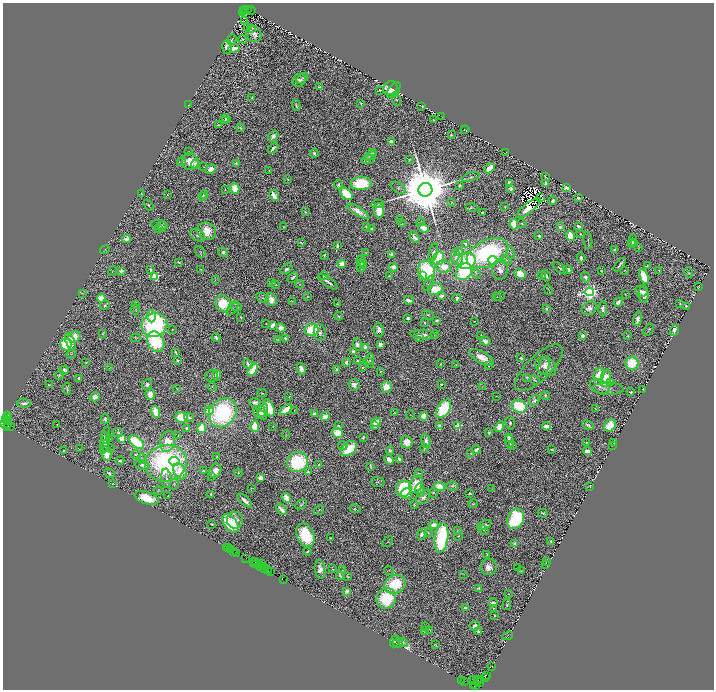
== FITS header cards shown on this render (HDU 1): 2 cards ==
NAXIS1  =                 1423
NAXIS2  =                 1375

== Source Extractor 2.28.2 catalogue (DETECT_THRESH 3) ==
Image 1423 x 1375 px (HDU 1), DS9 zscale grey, zoomed out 1/2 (1 PNG px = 2 x 2 image px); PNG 716 x 692 px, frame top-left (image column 2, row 1374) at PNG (3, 3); each listed source drawn as its Kron ellipse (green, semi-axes under 4 px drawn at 4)
Background 0.795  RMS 0.033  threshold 0.0977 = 3 sigma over >= 5 px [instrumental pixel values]
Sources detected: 820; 104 cannot appear on this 1/2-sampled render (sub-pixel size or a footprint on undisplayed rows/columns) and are neither listed nor drawn; of the other 716, the 500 brightest by FLUX_AUTO listed and drawn (216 fainter detections omitted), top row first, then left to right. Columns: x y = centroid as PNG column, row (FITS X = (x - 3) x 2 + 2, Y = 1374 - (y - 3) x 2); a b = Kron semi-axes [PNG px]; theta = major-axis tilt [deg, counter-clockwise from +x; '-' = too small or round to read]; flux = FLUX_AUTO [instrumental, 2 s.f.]
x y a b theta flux
248 9 2 2 - 1100
244 10 2 2 - 590
246 10 3 2 - 610
251 10 4 2 - 230
242 12 2 1 - 160
245 20 2 1 - 3.5
248 27 2 1 - 65
252 29 2 1 - 3.8
254 34 8 7 - 41
243 39 5 3 - 11
232 40 5 3 - 7.8
227 47 7 4 87 30
234 48 5 3 - 70
302 78 7 4 36 14
299 80 7 6 - 26
319 87 4 3 - 7.5
390 88 7 6 - 150
379 90 4 2 - 6.1
394 90 9 5 56 87
252 98 3 2 - 6.5
397 100 6 2 -70 6.8
361 103 4 3 - 5.9
189 105 3 3 - 3.7
296 105 6 2 -72 10
422 106 2 1 - 3.4
442 117 4 1 - 3.3
226 118 5 2 - 8.9
433 120 2 2 - 9
225 121 3 3 - 12
218 125 3 2 - 4.2
240 128 4 3 - 9
464 129 3 1 - 4.4
466 130 3 2 - 4.5
451 135 3 3 - 11
273 136 6 4 50 41
391 141 4 3 - 25
273 148 6 2 45 24
188 151 4 3 - 5.2
314 153 4 3 - 22
372 153 3 2 - 6.6
505 153 2 2 - 4
370 156 7 3 26 14
368 160 6 4 11 26
409 160 4 3 - 6.4
181 162 4 2 - 3.8
190 162 8 8 - 110
236 163 4 3 - 14
195 164 4 4 - 30
204 167 3 2 - 3.5
489 168 6 3 45 130
211 169 5 4 - 61
269 170 4 3 - 4.2
471 177 9 3 17 15
545 177 3 2 - 4.3
288 179 2 2 - 6.4
361 183 10 7 2 410
509 183 4 3 - 20
546 183 4 3 - 32
338 185 4 3 - 15
460 186 3 3 - 18
567 187 3 3 - 86
235 188 6 4 -74 170
398 188 8 4 -33 17
511 188 4 3 - 34
225 190 2 2 - 6.6
425 190 7 7 - 88000
141 193 2 2 - 8
167 194 3 2 - 4.7
346 194 7 5 -44 260
204 195 4 2 - 5.7
274 195 6 3 -60 110
203 196 4 3 - 7.1
540 197 3 2 - 8
578 198 3 2 - 11
553 201 4 3 - 17
451 202 3 2 - 4.4
377 204 6 3 8 13
148 205 6 2 -55 8
471 207 6 3 -2 7.3
505 207 2 2 - 4.5
529 208 15 4 37 160
358 211 13 4 -32 71
379 211 7 5 90 140
305 212 3 2 - 5.6
482 212 2 2 - 7.9
400 220 3 2 - 6
421 222 4 2 - 4.8
402 224 4 2 - 3.3
514 224 5 3 - 140
522 224 5 3 - 7.8
159 225 8 5 -11 18
162 226 5 4 - 8
367 226 2 2 - 19
579 226 4 2 - 25
284 227 3 3 - 5.8
560 227 4 3 - 18
424 228 5 4 - 100
159 229 3 3 - 5.5
371 229 4 4 - 13
207 231 10 8 -19 170
581 234 2 2 - 6.4
198 235 8 5 -28 35
539 236 2 2 - 18
570 236 5 4 - 140
415 237 6 3 -50 37
126 239 4 3 - 43
588 241 8 2 -83 9.5
632 241 7 3 79 17
301 243 3 2 - 9.2
632 243 4 3 - 9.1
635 243 2 2 - 3.4
466 244 2 2 - 24
337 245 3 2 - 17
639 247 3 1 - 3.5
105 250 5 2 - 3.8
614 250 3 2 - 9.3
459 251 3 2 - 44
200 252 6 4 -56 7.9
223 252 5 4 - 22
366 253 3 3 - 4.7
433 253 9 3 76 20
488 253 22 13 24 1000
511 253 6 3 -78 9.6
391 254 3 3 - 29
324 255 3 2 - 6.7
581 257 5 2 - 33
438 258 7 5 72 430
457 258 7 5 -61 55
506 260 5 4 - 8.6
466 261 9 8 - 400
493 261 5 4 - 62
179 262 3 2 - 9.7
362 262 6 2 -53 15
342 264 4 4 - 87
620 265 8 2 51 21
361 266 7 2 -87 22
364 266 3 2 - 6.7
647 266 3 2 - 5.2
393 267 4 4 - 47
444 267 7 6 - 100
560 268 9 3 -33 15
201 269 3 3 - 9.3
286 269 7 4 34 17
500 269 10 8 84 54
568 269 4 2 - 49
150 270 3 3 - 16
625 270 2 2 - 7.1
113 271 5 4 - 6
121 271 3 3 - 36
427 271 10 8 -66 590
602 271 3 2 - 5
659 271 3 2 - 4.2
464 272 9 7 45 480
689 273 5 3 - 7.8
476 274 5 2 - 6.7
520 274 6 4 -37 160
423 275 4 3 - 71
541 275 3 3 - 16
155 276 3 3 - 560
324 276 5 3 - 8.3
389 276 2 2 - 4.1
546 276 6 2 -63 15
293 277 6 3 42 17
585 277 5 4 - 24
644 277 7 4 -71 240
215 280 3 3 - 4
271 282 4 2 - 4.6
328 282 11 2 -35 33
429 283 8 4 63 15
275 284 3 2 - 6.7
300 284 4 3 - 6.5
698 287 3 2 - 5.2
435 289 8 5 14 180
548 290 5 1 - 4.1
641 291 6 5 - 30
589 292 4 4 - 3900
82 293 3 2 - 3.8
625 294 3 2 - 3.6
644 294 8 5 -86 50
441 296 3 3 - 26
500 296 5 2 - 5.8
307 297 3 3 - 6.7
497 297 3 2 - 4.1
101 298 4 4 - 95
262 298 7 3 -28 8.8
457 298 4 3 - 18
271 300 6 5 - 50
409 300 5 2 - 39
292 301 3 3 - 3.8
618 302 4 3 - 60
135 304 3 2 - 3.4
223 304 8 7 - 280
337 304 3 2 - 5.7
680 304 3 2 - 5.5
105 305 5 2 - 11
686 306 4 3 - 14
236 307 5 4 - 12
233 308 8 3 55 10
589 308 8 6 32 43
546 309 4 3 - 9
603 309 7 4 88 35
136 310 5 2 - 5.6
428 315 6 3 -29 10
151 316 6 4 -88 120
339 316 4 3 - 8.2
241 317 4 3 - 9.3
408 318 3 2 - 28
638 319 7 3 77 36
437 320 3 2 - 12
474 321 2 2 - 3.9
425 322 2 2 - 6.5
266 323 2 1 - 3.5
154 325 13 11 20 1000
272 325 4 2 - 68
281 328 5 4 - 52
172 330 2 2 - 7.6
312 330 7 6 - 300
379 330 7 5 -81 45
649 330 6 4 53 8.6
674 330 6 3 64 62
320 333 8 6 -81 27
102 334 2 2 - 4.5
435 334 4 3 - 19
423 335 14 4 -6 35
481 335 3 3 - 5.4
582 336 3 3 - 24
628 336 3 2 - 6.5
74 337 6 5 - 130
216 337 4 3 - 17
136 338 5 4 - 7.9
285 338 3 2 - 33
419 338 4 2 - 5.9
278 339 4 3 - 5.8
70 341 9 4 -70 110
485 341 5 4 - 35
156 342 10 8 -65 600
66 344 6 5 - 300
357 344 6 4 -68 35
380 345 3 3 - 59
366 348 3 2 - 240
353 351 4 3 - 18
176 352 3 2 - 7.4
71 354 5 3 - 6.1
482 358 13 6 -29 100
521 358 3 3 - 21
370 359 5 3 - 26
358 360 4 2 - 16
177 361 3 2 - 9.1
86 362 3 2 - 7.8
346 362 4 2 - 16
368 363 6 3 -48 7.7
632 363 6 6 - 240
248 364 5 4 - 30
441 364 2 1 - 4.2
456 364 4 3 - 5.1
544 365 9 5 70 39
489 366 3 3 - 6.5
546 366 11 8 -32 75
363 367 3 2 - 11
110 368 4 3 - 5.5
539 368 31 12 44 46
253 369 7 3 60 250
301 369 6 3 -74 55
337 369 3 3 - 30
64 370 5 4 - 29
381 371 3 2 - 3.6
59 375 5 3 - 7.7
217 375 5 3 - 59
599 375 7 5 60 130
212 376 6 5 - 14
527 377 4 3 - 6.9
78 378 3 2 - 8.6
606 378 9 5 80 140
535 380 5 3 - 9.3
611 382 4 2 - 3.9
441 384 3 2 - 8.4
49 385 2 2 - 5.2
147 385 5 5 - 21
354 385 6 5 - 43
212 387 4 3 - 5
386 387 6 5 - 100
482 387 3 3 - 3.7
600 387 10 6 -24 35
67 389 6 2 -84 9.9
177 389 2 2 - 5.6
608 389 15 6 -2 36
643 389 2 2 - 3.4
631 392 4 3 - 8.1
262 393 5 2 - 4
150 394 5 4 - 93
545 395 4 3 - 16
496 396 2 2 - 4.3
95 397 5 4 - 58
289 397 4 3 - 4.1
534 400 5 4 - 20
24 403 7 3 -4 32
255 403 6 4 -9 34
519 406 7 6 - 370
269 408 9 5 -70 260
596 408 3 2 - 6
443 409 10 6 56 490
263 410 7 5 67 59
286 410 7 3 38 150
209 411 4 3 - 120
294 411 4 2 - 5.2
156 412 6 4 -73 200
394 412 3 2 - 3.5
222 413 15 13 52 1000
314 413 4 3 - 17
260 414 8 4 -28 33
411 415 5 2 - 3.6
7 416 2 1 - 24
325 416 5 4 - 63
424 416 4 4 - 130
181 417 6 5 - 240
189 417 5 4 - 18
7 418 3 2 - 100
105 419 5 3 - 22
6 420 2 1 - 110
9 422 2 1 - 370
376 422 5 3 - 92
5 423 3 2 - 60
510 423 6 5 - 17
57 424 2 2 - 3.5
8 425 2 2 - 36
588 425 6 2 -25 16
610 425 6 5 - 150
255 426 5 4 - 180
273 426 3 2 - 3.8
338 426 2 2 - 29
375 426 3 2 - 18
439 426 2 2 - 91
458 426 3 3 - 410
546 426 4 2 - 90
9 427 6 1 7 21
499 427 6 4 58 88
186 428 3 2 - 13
202 428 5 4 - 170
489 432 3 3 - 11
118 433 5 4 - 13
338 433 5 5 - 150
286 435 4 3 - 4.5
105 436 4 3 - 12
178 436 3 2 - 3.6
363 437 3 2 - 10
508 437 4 2 - 12
122 438 4 3 - 110
109 439 3 2 - 4.3
105 440 14 4 79 33
167 441 11 7 77 170
426 441 7 3 -76 49
509 441 6 3 -80 32
137 442 9 5 -41 500
407 442 6 6 - 69
586 442 4 3 - 5.3
613 442 2 2 - 3.3
512 445 4 3 - 14
613 445 2 1 - 5
343 446 5 3 - 7.3
108 448 7 4 -14 14
424 448 4 2 - 6.7
79 449 3 2 - 4.9
349 449 9 6 39 310
551 449 3 2 - 8.6
476 450 4 2 - 52
64 451 2 2 - 8.3
390 451 4 4 - 16
587 451 4 3 - 69
471 453 4 2 - 5.5
106 454 7 5 -80 120
136 454 5 4 - 14
217 457 3 2 - 6.7
142 458 5 3 - 7
399 459 4 3 - 32
389 460 5 3 - 130
120 461 4 3 - 16
174 461 5 4 - 80
298 462 11 10 - 550
166 463 21 18 15 1300
142 465 7 4 -16 26
319 465 3 3 - 5.3
371 467 3 2 - 7.7
180 471 8 6 -59 200
203 471 4 3 - 7.8
215 471 7 5 68 56
308 472 2 2 - 43
109 473 5 4 - 19
238 473 4 2 - 7.1
418 474 3 2 - 11
212 477 4 2 - 4.9
166 478 10 5 -85 26
260 478 3 3 - 42
378 482 7 5 -8 13
113 484 3 3 - 8.3
174 484 6 3 64 8.5
416 484 9 6 65 130
452 486 5 4 - 17
590 486 2 2 - 11
439 487 5 4 - 140
251 488 3 2 - 4.3
492 488 3 2 - 3.4
404 489 8 7 - 440
158 490 4 3 - 5.4
420 490 7 4 -80 23
433 493 5 3 - 10
211 494 3 3 - 9.3
407 494 6 5 - 73
470 494 3 2 - 13
168 496 2 2 - 3.6
423 497 8 5 38 26
147 498 12 6 -18 150
286 498 5 3 - 160
245 501 9 3 -43 52
473 504 4 3 - 7.5
301 505 6 3 25 13
414 505 4 3 - 7
281 509 6 3 -50 64
355 509 6 3 -13 7.3
319 510 6 2 41 6.7
543 513 5 2 - 12
516 519 10 8 64 610
235 520 8 8 - 62
230 523 11 6 -52 370
212 524 2 2 - 26
434 525 4 4 - 60
484 525 8 4 24 23
484 530 5 3 - 4.7
457 531 3 2 - 3.4
428 533 4 3 - 7
422 534 6 3 68 41
305 535 12 8 -65 400
458 536 3 2 - 4.4
330 538 3 2 - 6.2
442 538 15 6 83 830
388 541 6 3 49 6.5
551 541 4 4 - 18
514 543 3 3 - 23
226 547 2 1 - 56
229 548 2 2 - 100
231 549 2 1 - 31
233 551 2 2 - 150
307 552 4 2 - 11
237 553 2 1 - 94
487 555 4 2 - 7.9
246 558 3 2 - 94
254 561 3 2 - 81
546 561 3 1 - 5.2
253 563 4 1 - 160
261 563 3 2 - 39
256 564 3 2 - 92
546 565 3 2 - 5.2
259 566 4 1 - 160
263 566 2 1 - 64
489 567 8 8 - 55
517 568 2 1 - 4.5
265 569 3 2 - 140
267 569 3 1 - 110
320 569 9 5 -82 59
332 569 3 2 - 3.9
343 570 4 3 - 5
389 570 5 3 - 5.2
268 571 3 2 - 170
521 571 2 2 - 3.5
270 572 2 1 - 62
463 574 4 2 - 3.5
340 576 4 2 - 11
347 577 3 2 - 7
283 579 4 2 - 100
395 584 11 9 26 320
478 588 3 3 - 13
347 591 4 3 - 26
508 594 2 2 - 4.8
386 598 10 9 - 390
493 603 4 3 - 21
507 605 5 3 - 10
466 608 3 2 - 36
494 608 2 2 - 4
494 615 2 2 - 5.2
426 626 3 3 - 4.9
475 626 5 3 - 27
430 630 4 2 - 3.6
425 631 4 2 - 4.2
478 631 3 3 - 13
508 636 5 4 - 6.4
395 641 6 4 71 9.4
398 643 5 5 - 19
403 643 4 3 - 13
436 645 3 2 - 5
491 667 2 2 - 12
487 675 2 1 - 82
486 677 2 1 - 130
478 679 2 1 - 62
461 680 2 1 - 7.5
474 680 3 2 - 29
481 680 2 1 - 29
464 681 2 1 - 170
477 682 2 2 - 140
480 682 2 1 - 57
476 685 3 1 - 8.4
474 686 2 2 - 51
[216 fainter detections neither listed nor drawn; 104 sub-pixel or undisplayed-footprint detections neither listed nor drawn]